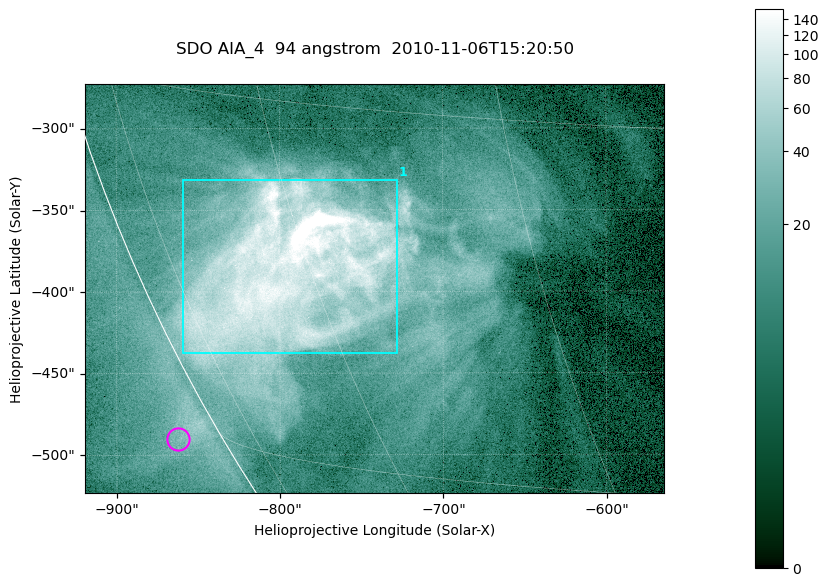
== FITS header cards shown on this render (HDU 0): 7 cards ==
TELESCOP= 'SDO     '           /
INSTRUME= 'AIA_4   '           /
WAVELNTH=                   94 /
WAVEUNIT= 'angstrom'           /
DATE-OBS= '2010-11-06T15:20:50.12' /
CTYPE1  = 'HPLN-TAN'           /
CTYPE2  = 'HPLT-TAN'           /

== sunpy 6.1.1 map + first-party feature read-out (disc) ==
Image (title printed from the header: SDO AIA_4  94 angstrom  2010-11-06T15:20:50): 591 x 417 px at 0.6 arcsec/px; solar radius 968 arcsec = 1614 px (partial field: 2.7% of the solar disc is inside the frame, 89% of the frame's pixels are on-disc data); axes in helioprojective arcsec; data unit not stated in the header (colour bar unlabelled)
Pointing: header CRPIX1/2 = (2053.81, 2042.90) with CRVAL1/2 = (0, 0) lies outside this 591 x 417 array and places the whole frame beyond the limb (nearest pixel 1.36 R_sun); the SolarSoft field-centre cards XCEN/YCEN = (-741.8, -398.2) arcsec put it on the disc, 768 arcsec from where CRPIX/CRVAL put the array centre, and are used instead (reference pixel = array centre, CRVAL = XCEN/YCEN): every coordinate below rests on XCEN/YCEN
Orientation: roll -0.138 deg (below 1 deg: not rotated)
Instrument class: DISC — disc imager (sunpy class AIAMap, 94 A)
Bright regions (active regions / flare kernels): reference = the on-disc median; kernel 5 px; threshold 5 sigma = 55.4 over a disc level ~10.5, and >= 1.15x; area >= 246 px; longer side >= 5 px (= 3 arcsec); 1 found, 1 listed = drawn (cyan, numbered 1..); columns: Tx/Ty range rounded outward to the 2 arcsec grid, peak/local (2 s.f.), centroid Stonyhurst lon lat
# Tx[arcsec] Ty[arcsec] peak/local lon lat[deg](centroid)
1 -860..-728 -438..-330 34 -62 -22
Off-limb structures (1.02-1.3 R_sun): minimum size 123 px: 1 found; the strongest spans PA ~120 deg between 1.02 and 1.03 R_sun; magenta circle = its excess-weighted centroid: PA ~120 deg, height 1.02 R_sun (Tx ~-862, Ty ~-490 arcsec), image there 1.7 x the reference